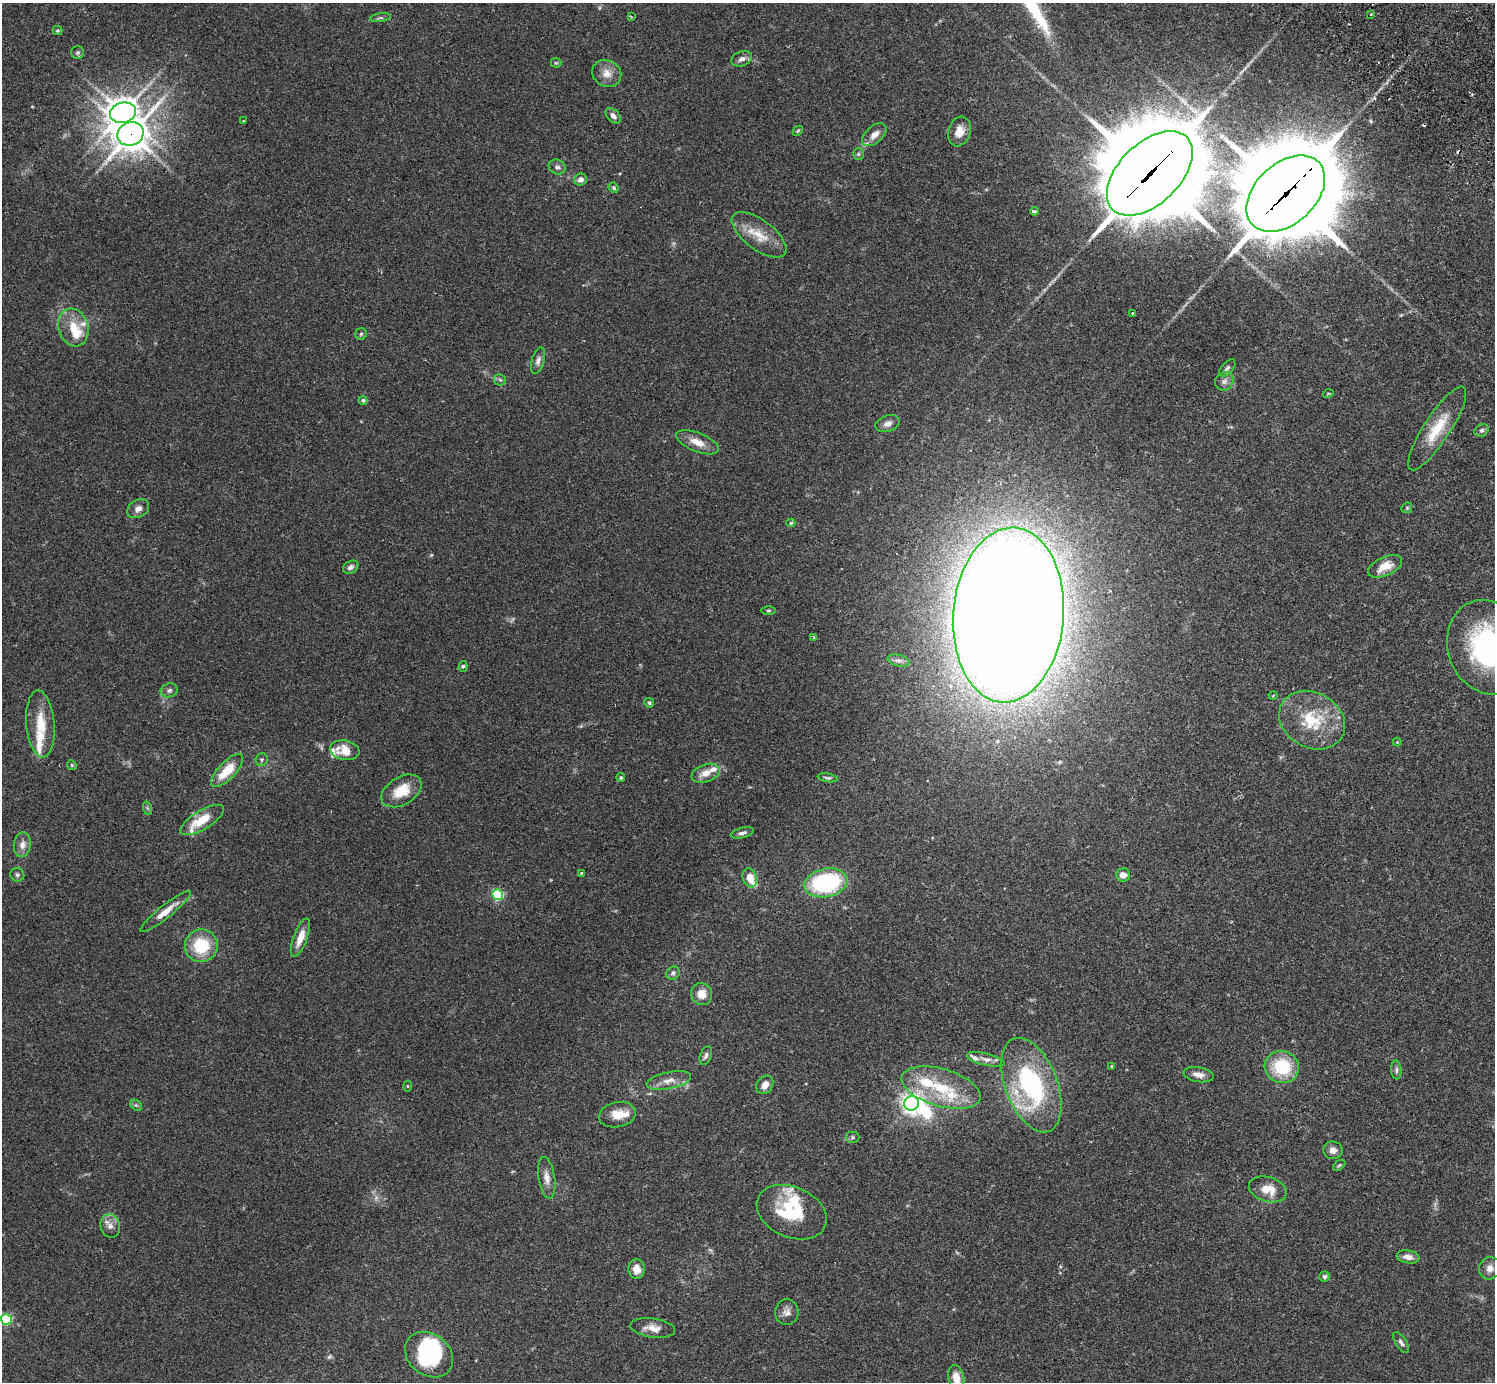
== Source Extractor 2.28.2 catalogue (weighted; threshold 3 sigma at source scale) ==
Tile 10 of 4 x 4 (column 2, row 3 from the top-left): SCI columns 1539-3031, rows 1726-3105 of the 6061 x 6070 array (HDU 1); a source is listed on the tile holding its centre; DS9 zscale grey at full resolution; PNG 1497 x 1384 px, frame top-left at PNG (2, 3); each listed source drawn as its Kron ellipse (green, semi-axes under 4 px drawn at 4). Shown black and unused: <1% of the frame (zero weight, under 2 of 3 exposures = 3% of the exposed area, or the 3 px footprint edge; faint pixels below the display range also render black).
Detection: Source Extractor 2.28.2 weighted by HDU 2 'WHT'; one run over the whole footprint, this tile lists its part. Background 0.106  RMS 0.0064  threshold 0.0288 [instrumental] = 3 sigma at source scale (4.5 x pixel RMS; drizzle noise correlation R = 1.50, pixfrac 1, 0.05/0.05 arcsec/px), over >= 5 px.
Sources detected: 135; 5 too faint to see at this stretch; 3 inside a brighter object's white glare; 5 cosmic-ray / hot-pixel residue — neither listed nor drawn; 15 inside a brighter listed object's ellipse — not listed separately; the other 107 listed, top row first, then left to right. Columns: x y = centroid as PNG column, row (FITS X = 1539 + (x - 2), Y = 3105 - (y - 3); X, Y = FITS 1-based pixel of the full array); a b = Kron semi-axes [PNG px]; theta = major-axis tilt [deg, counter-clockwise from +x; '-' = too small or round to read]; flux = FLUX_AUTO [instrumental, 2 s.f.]
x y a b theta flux
1371 14 3 2 - 0.54
631 17 3 3 - 0.64
380 18 10 4 8 1.2
57 31 5 4 - 0.95
77 53 6 6 - 1.3
742 59 11 7 20 3
556 63 5 5 - 0.8
607 73 15 13 -30 6.6
123 113 13 10 14 850
613 116 9 6 -46 3.1
243 121 3 2 - 0.42
798 131 6 4 44 0.91
959 131 15 11 71 6.9
131 134 13 11 24 1000
874 135 14 8 42 5.3
858 154 5 5 - 0.95
557 167 8 7 - 2.3
1150 173 52 30 44 13000
581 180 6 6 - 3
614 188 5 4 - 1.2
1286 194 46 30 43 13000
1034 211 4 3 - 1.7
759 235 32 15 -37 14
1132 314 3 3 - 2.3
73 327 19 15 -72 14
361 334 6 5 - 1.2
538 361 13 6 75 2.9
1227 368 10 5 47 1.7
500 380 6 5 - 1.2
1224 381 10 8 43 3
1328 394 5 3 - 0.58
363 400 4 4 - 1.3
887 424 12 8 20 3.7
1437 428 49 13 57 22
1482 430 7 5 31 1.7
697 442 22 9 -22 8
1407 508 6 5 - 0.81
138 509 11 8 30 3.5
791 523 4 3 - 1.1
1385 566 18 9 24 9.8
351 567 8 6 29 2.1
768 611 7 3 0 0.8
1008 615 87 55 86 3100
814 637 3 3 - 1.3
1488 647 48 40 -70 120
898 660 11 5 -13 2
463 666 5 4 - 0.99
169 690 8 7 - 1.9
1273 695 4 3 - 0.61
649 703 5 4 - 0.99
1312 720 34 27 -30 32
40 724 33 14 -85 17
1397 742 4 4 - 0.49
345 750 15 9 -9 12
262 759 6 6 - 1.5
72 765 5 4 - 0.86
227 771 21 8 46 17
706 773 15 8 19 6.3
621 778 4 4 - 1.1
828 778 10 4 -9 1.4
402 791 22 13 31 16
147 808 7 4 -71 1
202 820 25 9 31 15
742 833 12 5 14 2.4
22 845 12 8 83 4.2
581 873 3 3 - 1.5
17 875 7 6 - 1.5
1123 875 7 6 - 4.4
750 878 9 7 -71 8.2
826 883 22 14 12 69
498 895 5 5 - 60
166 912 31 6 39 8.8
300 938 20 7 69 7.8
201 946 16 16 - 26
673 973 7 6 - 1.7
702 994 11 10 - 6.7
706 1055 10 5 70 1.9
986 1059 19 6 -13 3.6
1112 1066 3 3 - 0.83
1282 1067 17 16 - 31
1396 1070 9 5 -87 1.6
1198 1075 15 7 -10 4.6
669 1080 23 8 11 6.2
765 1085 10 8 57 4.3
1031 1085 49 26 -69 87
408 1086 5 3 - 0.53
941 1088 41 18 -16 31
911 1103 7 7 - 350
136 1105 6 5 - 1.1
617 1115 19 12 12 9.1
853 1137 7 5 1 1.2
1333 1150 10 9 - 3.8
1339 1165 7 4 38 0.9
547 1178 21 8 -81 5.1
1268 1189 19 12 -16 11
792 1212 36 25 -24 35
110 1226 12 9 -75 4.3
1408 1257 11 6 -8 3.9
1490 1268 11 10 - 4.5
636 1269 10 8 -85 6.3
1324 1277 5 5 - 1.6
787 1312 13 12 - 3.9
6 1319 5 5 - 59
653 1328 23 9 -7 6.2
1401 1342 12 5 -57 1.9
429 1355 26 20 -37 49
956 1378 12 8 -79 7.9
Overlapping masked pixels (flux is a lower limit): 3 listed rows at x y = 131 134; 1150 173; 1286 194
Isophote crosses this tile's border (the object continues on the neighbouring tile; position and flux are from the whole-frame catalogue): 3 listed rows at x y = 1488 647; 6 1319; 956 1378